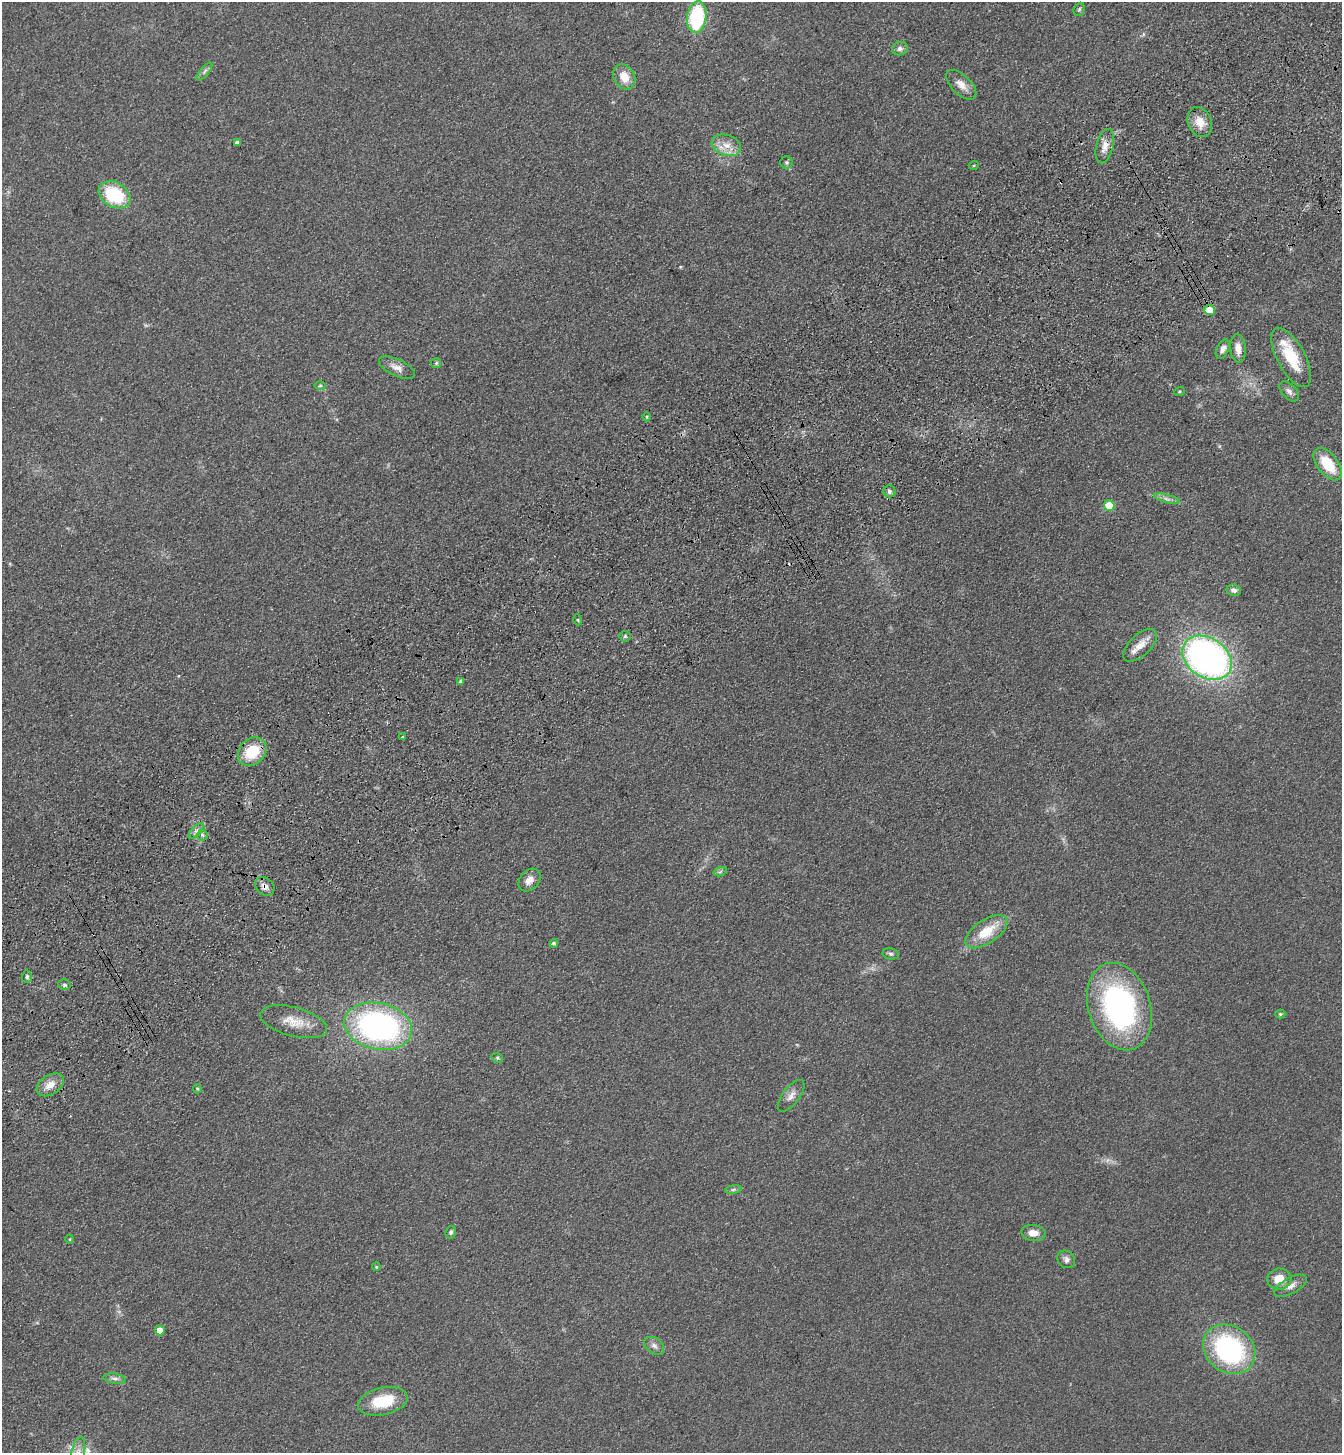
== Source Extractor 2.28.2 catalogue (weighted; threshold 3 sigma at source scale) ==
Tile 10 of 4 x 4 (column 2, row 3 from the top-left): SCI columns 1573-2912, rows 1557-3007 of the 5961 x 6016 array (HDU 1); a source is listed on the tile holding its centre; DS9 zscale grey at full resolution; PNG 1344 x 1455 px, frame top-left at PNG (2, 2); each listed source drawn as its Kron ellipse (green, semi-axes under 4 px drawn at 4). Shown black and unused: <1% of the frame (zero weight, under 3 of 4 exposures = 6% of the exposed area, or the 3 px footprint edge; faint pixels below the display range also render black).
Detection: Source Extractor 2.28.2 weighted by HDU 2 'WHT'; one run over the whole footprint, this tile lists its part. Background 0.119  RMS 0.0092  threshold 0.0414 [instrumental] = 3 sigma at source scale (4.5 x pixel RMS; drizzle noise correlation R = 1.50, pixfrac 1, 0.05/0.05 arcsec/px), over >= 5 px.
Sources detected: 70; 2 cosmic-ray / hot-pixel residue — neither listed nor drawn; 1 inside a brighter listed object's ellipse — not listed separately; the other 67 listed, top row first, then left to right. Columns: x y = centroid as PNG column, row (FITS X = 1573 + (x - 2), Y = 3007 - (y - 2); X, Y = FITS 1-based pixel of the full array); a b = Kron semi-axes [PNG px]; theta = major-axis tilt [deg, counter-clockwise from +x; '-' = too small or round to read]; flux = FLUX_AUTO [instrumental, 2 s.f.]
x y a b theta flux
1079 9 7 5 67 1.6
697 17 16 9 83 72
900 49 8 6 15 3.3
204 71 11 4 50 2.4
624 77 13 10 -61 14
961 85 19 9 -44 9
1200 122 15 11 -67 13
237 143 4 4 - 4
726 145 15 10 -18 11
1105 146 17 8 76 9
786 162 6 6 - 2
974 165 5 3 - 0.85
114 195 17 12 -29 52
1210 310 5 5 - 22
1238 348 14 8 -86 8.8
1223 349 10 6 64 4.8
1291 357 33 13 -61 34
436 363 5 5 - 1.4
397 368 19 8 -26 7
320 385 5 3 - 1.1
1289 391 12 7 -48 4
1179 392 5 4 - 1.1
647 417 4 3 - 0.86
1328 464 19 10 -52 29
889 491 6 6 - 2.5
1167 499 13 3 -15 3
1109 505 5 5 - 32
1234 590 7 5 -9 3.9
578 620 5 3 - 0.99
625 636 5 5 - 1.6
1140 645 21 10 43 11
1207 658 27 19 -34 390
461 681 4 3 - 2.3
403 737 4 3 - 2.7
252 752 16 12 45 32
196 831 10 5 45 3
202 835 5 5 - 1.8
720 872 7 4 19 1.5
529 880 13 9 48 7.4
265 886 11 8 -41 5.5
986 932 24 11 34 26
554 943 4 4 - 1.8
891 954 8 5 -11 2.2
27 977 6 5 - 1.7
64 985 6 5 - 1.8
1119 1007 45 31 -72 210
1280 1014 5 4 - 1.3
294 1022 34 14 -15 20
378 1026 34 23 -12 240
497 1058 6 4 -21 1.4
50 1085 15 9 33 9.7
197 1089 5 3 - 1
791 1096 19 8 53 6.5
733 1189 8 4 9 1.7
451 1232 6 5 - 1.8
1033 1233 12 8 -8 7.6
70 1239 4 3 - 0.75
1066 1259 9 8 - 3.6
376 1267 4 3 - 1.1
1279 1279 12 10 2 14
1291 1286 18 8 29 6.9
160 1330 5 5 - 12
654 1346 11 7 -33 4.2
1229 1349 28 23 -37 140
115 1379 11 5 -9 3.1
383 1401 25 13 12 36
78 1452 15 6 78 7.7
Overlapping masked pixels (flux is a lower limit): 2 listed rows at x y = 1105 146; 265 886
Isophote crosses this tile's border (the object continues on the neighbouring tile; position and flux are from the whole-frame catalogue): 1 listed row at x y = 78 1452